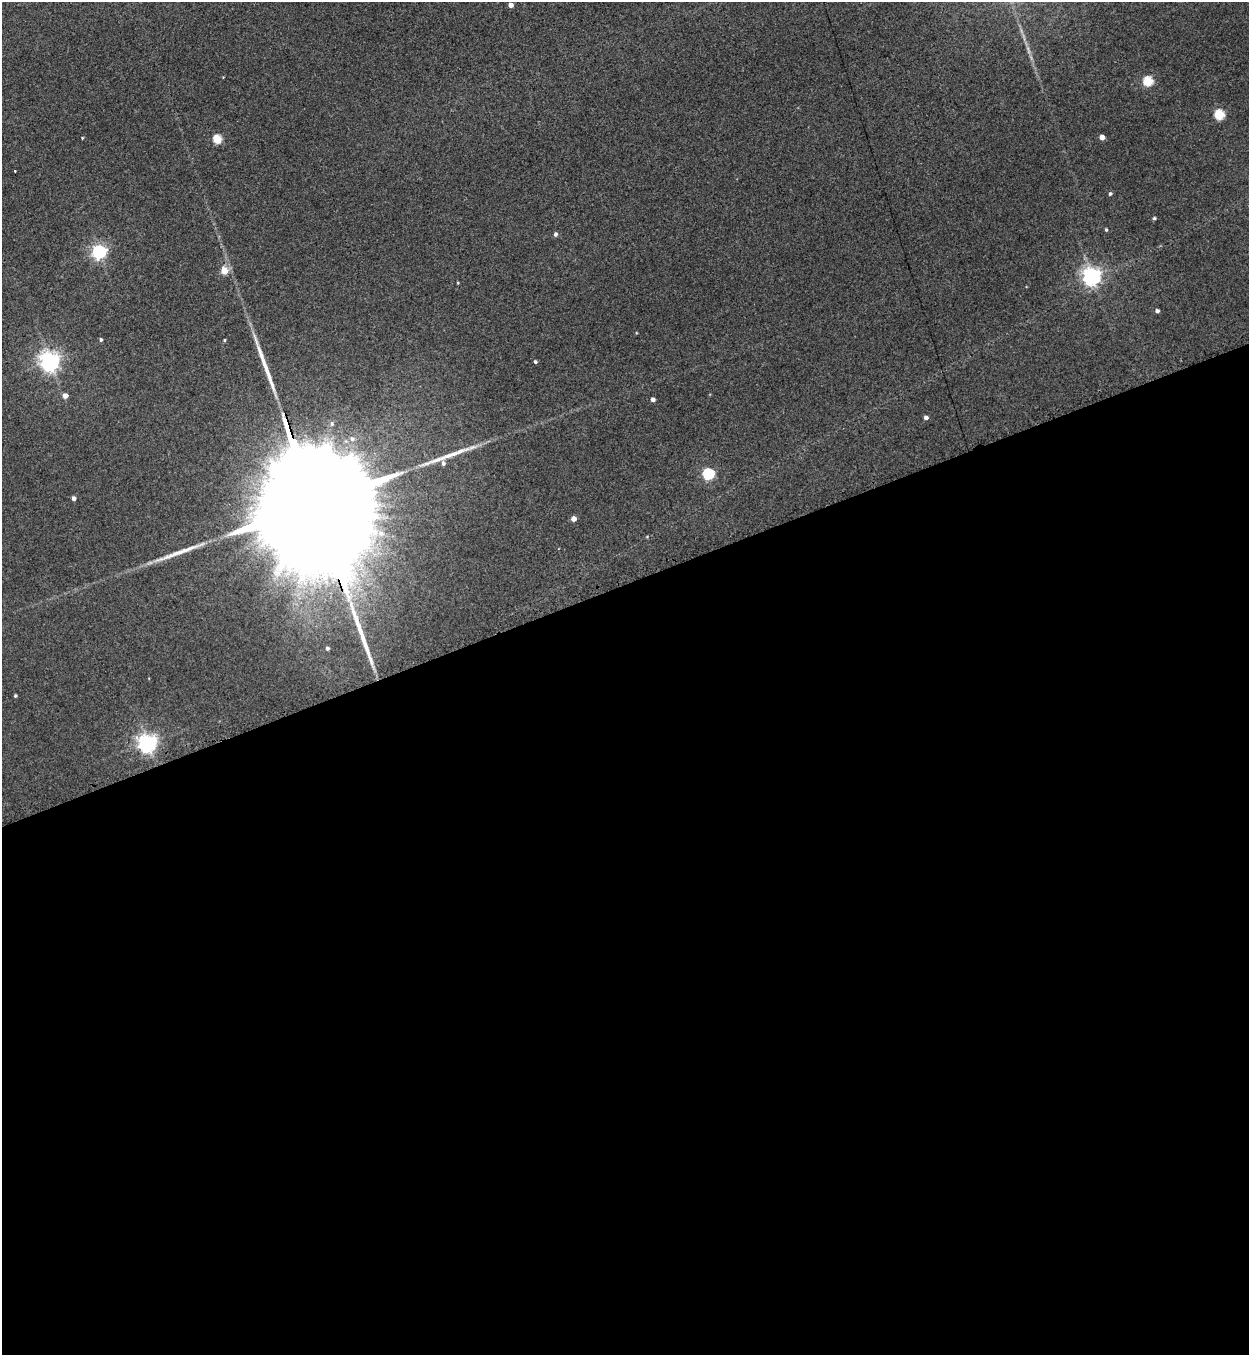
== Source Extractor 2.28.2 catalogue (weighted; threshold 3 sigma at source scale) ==
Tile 15 of 4 x 4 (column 3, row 4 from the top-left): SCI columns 2773-4019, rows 22-1374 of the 5416 x 5455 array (HDU 1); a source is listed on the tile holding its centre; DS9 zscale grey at full resolution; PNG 1251 x 1357 px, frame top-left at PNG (2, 2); no overlay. Shown black and unused: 57% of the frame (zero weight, under 3 of 4 exposures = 3% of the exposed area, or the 3 px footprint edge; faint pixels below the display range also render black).
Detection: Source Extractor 2.28.2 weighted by HDU 2 'WHT'; one run over the whole footprint, this tile lists its part. Background 0.189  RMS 0.0084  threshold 0.0377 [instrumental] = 3 sigma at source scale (4.5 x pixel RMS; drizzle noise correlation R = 1.50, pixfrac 1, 0.05/0.05 arcsec/px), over >= 5 px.
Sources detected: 35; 3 long thin detections or spike segments (spike, bleed or trail) — not listed; the other 32 listed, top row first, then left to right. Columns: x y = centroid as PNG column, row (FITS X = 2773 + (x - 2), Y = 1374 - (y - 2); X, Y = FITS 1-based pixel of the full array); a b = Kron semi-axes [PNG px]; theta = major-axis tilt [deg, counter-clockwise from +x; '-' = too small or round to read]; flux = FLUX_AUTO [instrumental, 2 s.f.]
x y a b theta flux
511 5 4 4 - 4.9
1148 81 5 5 - 54
1219 114 5 5 - 58
1102 137 4 4 - 7.7
82 138 3 3 - 0.71
217 139 6 5 - 38
15 171 3 2 - 1.1
1110 194 5 4 - 1.4
1154 218 4 4 - 1.3
1106 230 4 3 - 1.1
555 234 5 4 - 2.1
99 252 6 6 - 210
224 270 5 4 - 21
1091 276 6 6 - 390
458 283 4 3 - 0.69
1157 311 4 4 - 2.7
101 340 4 3 - 1.4
224 340 4 3 - 0.86
49 361 7 6 - 490
535 362 3 3 - 1.7
65 396 4 4 - 5.7
653 399 4 4 - 3.4
926 418 4 4 - 3.3
352 439 7 6 - 2.8
443 463 6 5 - 2.6
708 474 5 5 - 92
74 498 4 4 - 2.4
315 508 104 22 -72 83000
573 519 4 4 - 6.2
327 648 4 4 - 1.8
15 696 3 3 - 1.1
147 743 7 6 - 430
Overlapping masked pixels (flux is a lower limit): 1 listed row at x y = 315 508